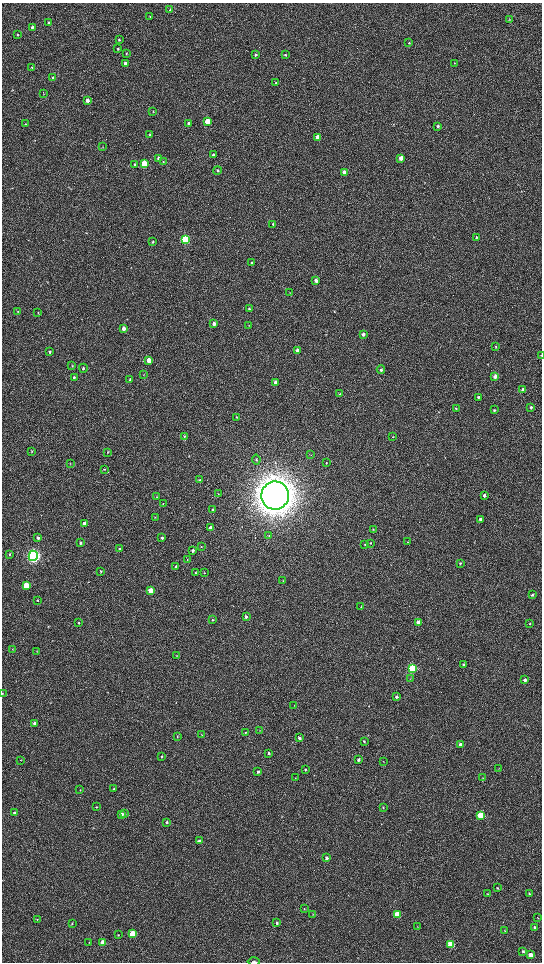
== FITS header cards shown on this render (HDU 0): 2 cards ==
NAXIS1  =                 1080 / length of data axis 1
NAXIS2  =                 1920 / length of data axis 2

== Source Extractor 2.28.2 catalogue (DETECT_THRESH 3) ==
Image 1080 x 1920 px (HDU 0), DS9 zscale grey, zoomed out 1/2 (1 PNG px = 2 x 2 image px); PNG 544 x 964 px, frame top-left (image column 1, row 1919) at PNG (2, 3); each listed source drawn as its Kron ellipse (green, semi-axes under 4 px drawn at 4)
Background 524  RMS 37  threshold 110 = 3 sigma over >= 5 px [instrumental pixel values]
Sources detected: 183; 4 cannot appear on this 1/2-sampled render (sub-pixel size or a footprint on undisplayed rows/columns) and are neither listed nor drawn; the other 179 listed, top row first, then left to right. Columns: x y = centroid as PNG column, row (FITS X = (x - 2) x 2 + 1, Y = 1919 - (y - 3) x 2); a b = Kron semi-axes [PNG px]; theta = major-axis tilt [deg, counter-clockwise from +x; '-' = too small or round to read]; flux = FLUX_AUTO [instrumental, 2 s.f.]
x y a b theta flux
170 10 4 3 - 9.5e+03
150 17 3 2 - 4.6e+03
509 20 3 2 - 2.4e+03
49 23 4 3 - 1.4e+04
32 27 4 3 - 1.4e+04
18 35 3 3 - 4.5e+03
119 40 3 3 - 7.6e+03
409 43 3 3 - 6.6e+03
118 49 3 3 - 6.9e+03
126 54 4 3 - 5.1e+03
256 55 4 3 - 1.1e+04
285 55 4 3 - 6.7e+03
125 63 3 3 - 2.6e+04
454 63 3 3 - 4.3e+03
32 67 4 3 - 7.1e+03
52 78 4 3 - 1.0e+04
276 83 3 3 - 7.3e+03
43 93 3 2 - 3.2e+03
87 100 4 3 - 3.3e+04
153 111 3 2 - 3.2e+03
207 121 4 3 - 1.4e+05
189 123 4 3 - 2.3e+04
25 124 3 2 - 3.9e+03
438 126 4 3 - 1.2e+04
149 135 4 3 - 9.2e+03
318 137 4 3 - 1.0e+05
103 147 3 3 - 4.2e+03
213 155 4 3 - 1.4e+04
158 158 4 3 - 1.2e+04
401 158 4 3 - 5.7e+04
163 161 4 3 - 6.9e+03
144 164 4 3 - 2.6e+05
135 165 4 3 - 1.0e+04
217 171 4 4 - 9.6e+03
344 172 3 3 - 3.1e+04
273 224 3 3 - 8.8e+03
476 237 3 3 - 6.3e+03
185 239 4 4 - 8.7e+05
153 242 4 3 - 1.1e+04
251 263 4 3 - 9.1e+03
316 280 4 3 - 2.5e+04
290 293 3 2 - 3.5e+03
249 309 4 3 - 6.5e+03
18 311 3 2 - 3.2e+03
38 312 4 3 - 4.6e+03
214 324 3 3 - 2.8e+04
249 325 2 2 - 3.1e+03
124 328 4 3 - 3.8e+04
363 334 4 3 - 2.1e+04
496 347 4 2 - 5.2e+03
297 351 4 3 - 3.4e+04
49 352 3 3 - 1.1e+04
541 355 3 2 - 4.8e+03
149 360 4 3 - 1.1e+05
72 366 3 3 - 4.9e+03
83 368 4 3 - 1.2e+04
381 370 4 3 - 1.2e+04
144 375 3 2 - 2.6e+03
495 376 3 3 - 3.7e+04
74 377 3 3 - 9.7e+03
130 379 3 3 - 1.1e+04
275 382 4 3 - 4.7e+04
523 389 3 3 - 2.2e+04
340 394 3 3 - 6.1e+03
478 397 3 3 - 1.0e+04
531 407 4 3 - 1.1e+04
456 408 3 3 - 5.0e+03
494 410 4 3 - 8.6e+03
236 417 3 2 - 3.1e+03
184 436 4 3 - 7.7e+03
393 437 3 2 - 3.7e+03
32 451 3 3 - 6.9e+03
107 452 4 2 - 4.8e+03
310 455 3 1 - 3.0e+03
256 459 5 3 - 9.0e+03
70 463 4 2 - 4.4e+03
326 463 3 3 - 5.3e+03
104 469 3 3 - 5.9e+03
199 480 3 3 - 8.5e+03
218 494 3 2 - 3.1e+03
275 495 14 14 - 2.0e+07
484 495 3 3 - 2.3e+04
157 497 3 3 - 5.5e+03
163 504 4 2 - 5.3e+03
212 510 3 3 - 5.7e+03
155 517 2 2 - 3.2e+03
480 519 3 3 - 2.7e+04
84 524 3 3 - 7.3e+04
211 528 3 3 - 6.5e+04
373 529 3 2 - 3.8e+03
269 536 4 3 - 6.5e+03
38 538 3 3 - 1.6e+04
162 538 3 3 - 1.1e+04
407 542 3 2 - 4.4e+03
80 543 3 3 - 9.5e+03
370 543 4 3 - 5.2e+03
365 544 3 3 - 4.2e+03
201 547 4 3 - 4.3e+03
119 549 3 3 - 1.2e+04
193 550 3 3 - 1.7e+04
9 554 3 3 - 5.4e+03
33 556 5 4 - 2.7e+06
187 560 3 2 - 3.4e+03
460 563 3 3 - 8.9e+03
176 567 3 3 - 1.2e+04
101 571 4 2 - 4.9e+03
195 572 3 2 - 4.0e+03
204 572 3 2 - 3.4e+03
283 581 4 2 - 4.8e+03
26 586 4 3 - 3.9e+05
151 591 4 3 - 1.8e+05
532 595 4 3 - 9.4e+03
37 600 3 2 - 4.7e+03
361 606 3 2 - 3.3e+03
246 617 4 3 - 1.4e+04
212 620 3 3 - 7.2e+03
418 622 3 3 - 6.8e+04
79 623 3 2 - 7.1e+03
530 623 3 3 - 6.9e+03
12 649 3 2 - 3.3e+03
37 651 3 2 - 3.1e+03
177 656 3 3 - 4.4e+03
463 665 3 3 - 9.9e+03
412 669 4 3 - 8.7e+05
410 679 3 2 - 3.0e+03
525 680 3 3 - 2.2e+04
2 693 3 2 - 3.3e+03
397 697 3 3 - 1.6e+04
294 706 3 2 - 3.3e+03
35 723 3 3 - 2.4e+04
260 730 3 2 - 3.2e+03
245 732 3 3 - 6.8e+03
202 735 3 3 - 3.9e+03
177 736 4 3 - 5.4e+03
299 738 3 3 - 2.2e+04
364 741 3 3 - 6.9e+03
461 744 3 3 - 6.5e+04
269 753 3 2 - 1.0e+04
162 757 3 2 - 5.7e+03
21 760 3 2 - 3.2e+03
358 760 3 3 - 1.6e+04
383 761 3 2 - 2.7e+03
305 769 3 3 - 7.2e+03
499 769 3 2 - 3.1e+03
258 772 3 3 - 1.6e+04
295 778 3 2 - 2.9e+03
483 778 3 2 - 3.0e+03
114 789 3 3 - 7.2e+03
80 790 2 2 - 2.5e+03
96 807 3 2 - 4.1e+03
383 807 3 3 - 5.9e+03
14 813 3 3 - 1.8e+04
121 814 3 3 - 4.5e+04
124 814 3 3 - 1.6e+04
481 815 3 3 - 4.1e+05
167 822 3 3 - 1.1e+04
199 841 3 3 - 3.0e+04
326 858 3 3 - 1.8e+04
497 888 3 2 - 4.7e+03
487 894 3 2 - 3.7e+03
529 894 3 2 - 5.1e+03
304 909 3 2 - 3.5e+03
312 914 3 2 - 3.2e+03
397 915 3 3 - 3.4e+05
538 918 4 2 - 3.5e+03
37 920 3 3 - 3.4e+03
72 923 3 2 - 4.6e+03
277 923 3 3 - 1.4e+04
417 926 3 3 - 3.2e+03
534 927 3 3 - 1.0e+04
505 930 3 2 - 3.4e+03
133 934 3 3 - 4.2e+05
118 935 3 3 - 4.8e+03
89 942 3 2 - 2.6e+03
103 943 3 3 - 1.2e+05
451 944 4 3 - 2.5e+05
523 951 3 3 - 1.1e+04
531 955 4 3 - 7.2e+04
254 962 6 2 0 1.4e+04
At the frame edge (FLAGS 8, measured only in part): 3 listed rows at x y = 541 355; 2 693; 254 962
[4 sub-pixel or undisplayed-footprint detections neither listed nor drawn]